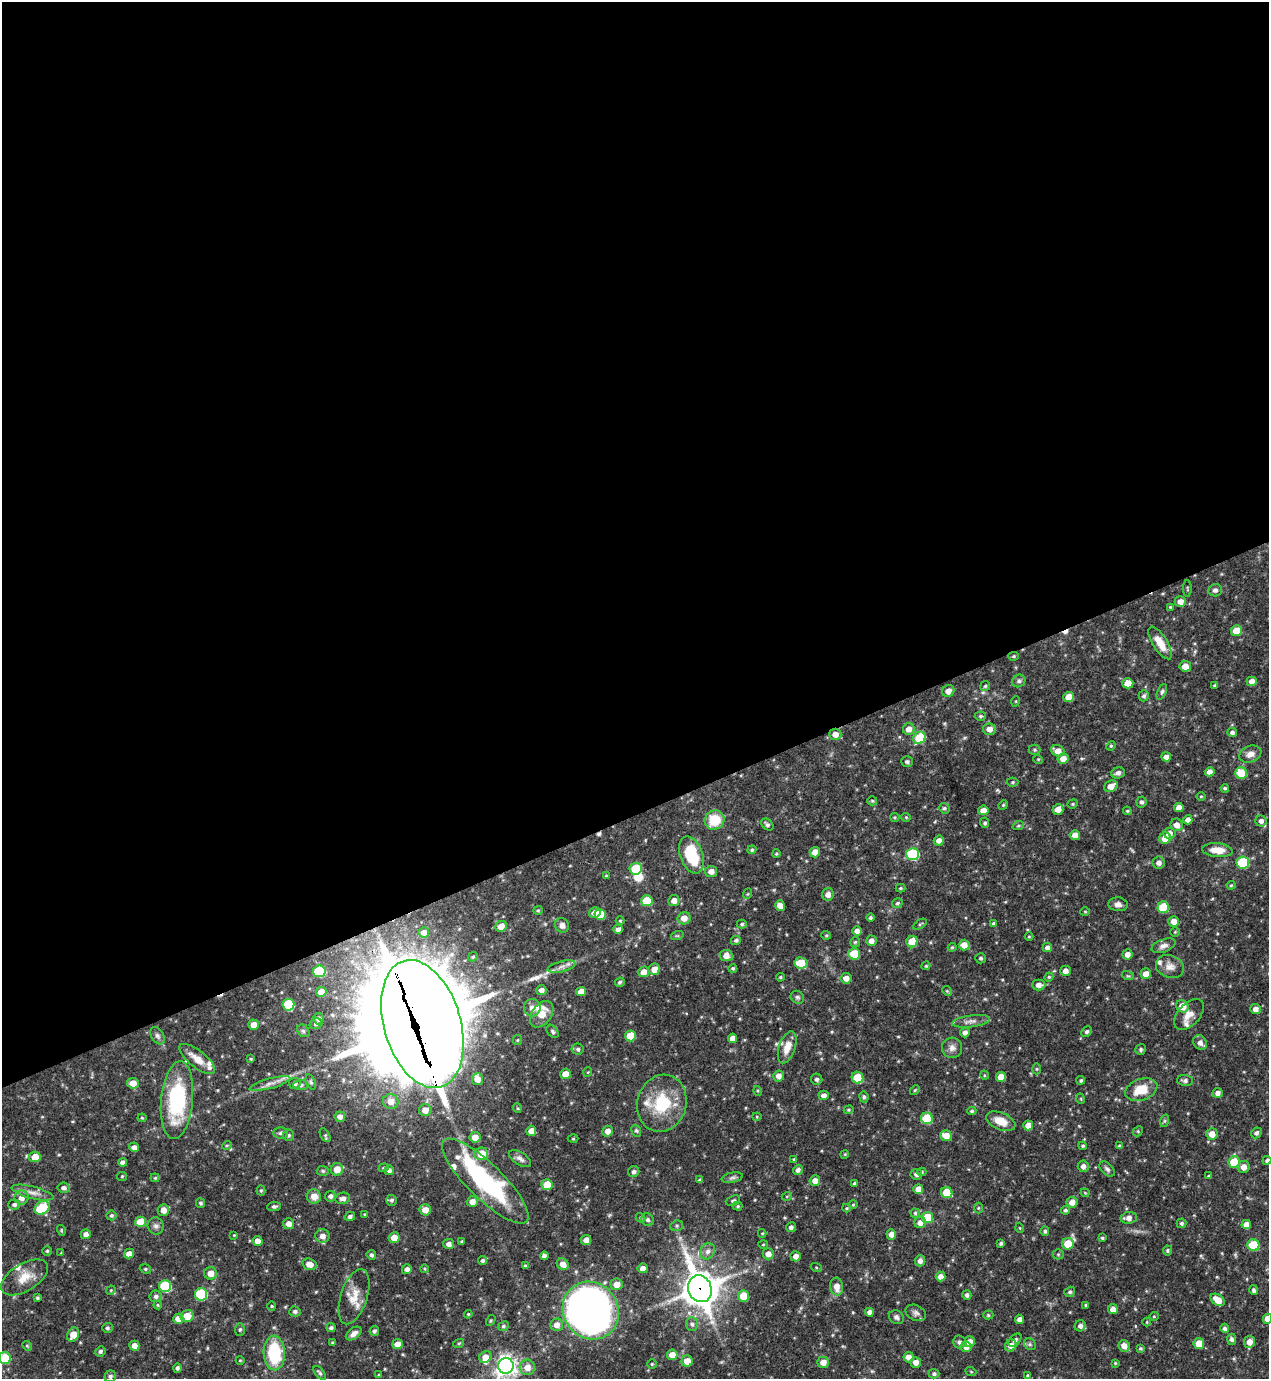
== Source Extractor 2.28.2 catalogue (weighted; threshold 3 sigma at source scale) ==
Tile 2 of 4 x 4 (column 2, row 1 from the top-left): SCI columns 1418-2684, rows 4133-5509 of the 5496 x 5509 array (HDU 1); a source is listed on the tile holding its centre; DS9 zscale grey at full resolution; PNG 1271 x 1381 px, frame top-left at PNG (2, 2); each listed source drawn as its Kron ellipse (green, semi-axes under 4 px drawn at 4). Shown black and unused: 59% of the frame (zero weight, under 3 of 4 exposures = <1% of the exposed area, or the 3 px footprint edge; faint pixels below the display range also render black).
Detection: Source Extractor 2.28.2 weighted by HDU 2 'WHT'; one run over the whole footprint, this tile lists its part. Background 0.0746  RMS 0.0037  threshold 0.0164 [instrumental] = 3 sigma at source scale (4.5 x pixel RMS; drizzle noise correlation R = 1.50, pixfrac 1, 0.05/0.05 arcsec/px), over >= 5 px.
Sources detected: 429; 6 inside a brighter object's white glare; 3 cosmic-ray / hot-pixel residue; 1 long thin detection or spike segment (spike, bleed or trail) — neither listed nor drawn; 13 inside a brighter listed object's ellipse — not listed separately; the other 406 listed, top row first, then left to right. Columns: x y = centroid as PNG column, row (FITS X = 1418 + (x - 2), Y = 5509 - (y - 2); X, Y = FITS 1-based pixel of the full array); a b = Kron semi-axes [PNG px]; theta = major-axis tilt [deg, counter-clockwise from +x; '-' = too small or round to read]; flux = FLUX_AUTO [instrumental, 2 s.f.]
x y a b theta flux
1187 589 8 3 -90 0.39
1215 590 7 6 - 1.1
1180 601 5 5 - 2.4
1170 607 4 4 - 0.38
1236 631 5 5 - 6
1160 643 19 7 -58 4.9
1014 656 5 4 - 0.52
1185 666 6 5 - 3.4
1019 681 7 6 - 0.92
1252 681 5 4 - 2.7
1128 683 5 5 - 4.1
1215 685 4 3 - 0.44
985 686 5 4 - 0.53
948 691 6 5 - 2.5
1162 692 8 4 66 0.75
1144 696 5 5 - 0.88
1069 697 5 5 - 5.2
1016 701 5 3 - 0.33
980 716 5 4 - 0.55
909 729 6 5 - 2.6
989 729 6 5 - 2.4
1232 732 5 4 - 0.98
835 734 6 5 - 2.7
919 738 6 6 - 13
1111 746 5 4 - 0.46
1035 750 6 5 - 0.63
1058 751 7 5 -20 2.8
1250 754 11 8 21 2.4
1166 757 5 4 - 2.2
1038 759 5 3 - 0.32
1063 759 5 5 - 3.4
907 762 6 5 - 0.8
1210 772 5 4 - 2.1
1118 773 7 5 20 1.4
1241 773 6 5 - 11
1013 782 6 4 2 0.55
1111 786 7 5 30 3.2
1225 788 4 4 - 0.57
1201 796 5 3 - 0.34
872 801 5 4 - 0.44
1141 802 5 5 - 0.97
1073 804 5 4 - 0.5
1003 805 5 4 - 0.44
944 808 5 5 - 0.69
1179 808 5 4 - 2.6
1058 809 5 5 - 2.9
983 810 5 5 - 2.6
1127 811 4 4 - 0.41
895 817 4 4 - 0.42
906 817 4 4 - 0.39
714 820 10 9 - 10
1188 820 4 4 - 2.3
1261 821 5 5 - 1.3
985 823 5 4 - 0.62
767 824 7 5 -42 0.88
1177 825 6 6 - 2.4
1018 826 6 3 19 0.48
1169 833 6 5 - 2.3
1075 835 5 5 - 2.4
1165 838 6 5 - 4.2
939 841 5 5 - 2
752 850 4 4 - 0.61
1217 850 15 7 -5 4.7
815 852 5 5 - 2.8
776 854 4 3 - 0.43
913 854 6 6 - 33
691 855 19 11 -71 17
1243 862 6 6 - 24
1159 863 6 6 - 1.8
636 869 6 6 - 16
711 871 6 5 - 2.6
606 876 4 3 - 0.37
1231 885 4 4 - 0.4
900 888 5 4 - 0.46
747 894 5 3 - 0.35
828 894 6 6 - 2.1
647 901 6 5 - 12
674 901 6 5 - 2.6
897 903 5 5 - 0.63
1118 904 10 7 -5 1.7
780 906 5 5 - 2.7
1163 907 6 6 - 14
538 910 5 4 - 0.45
1085 911 5 3 - 0.36
595 913 6 5 - 2.6
600 914 6 5 - 7.7
684 918 6 6 - 3.1
870 918 4 4 - 0.61
620 921 4 4 - 0.4
1174 921 5 5 - 2.9
993 923 4 4 - 0.6
742 924 5 4 - 0.62
920 924 7 4 33 0.55
562 925 7 7 - 1.8
501 926 6 5 - 3
618 929 4 4 - 1.5
857 931 4 4 - 1.8
424 932 5 5 - 1.9
1175 932 4 4 - 0.35
826 935 5 4 - 0.45
677 936 6 4 18 0.47
1029 936 4 3 - 0.33
736 940 5 4 - 0.75
871 941 5 5 - 2.1
855 942 5 5 - 0.54
912 942 6 5 - 8.1
964 945 5 5 - 3.3
1163 946 12 6 20 1.7
952 947 4 3 - 0.45
1047 947 5 4 - 1.5
854 954 6 5 - 10
1127 954 5 5 - 2.2
726 956 6 5 - 3.1
473 957 5 4 - 0.58
981 958 5 5 - 0.7
801 963 6 5 - 8.5
926 966 4 4 - 0.38
562 967 14 5 15 2
1170 967 14 11 -19 3
733 968 4 4 - 0.57
654 969 6 5 - 3.4
319 971 6 5 - 22
1065 971 5 5 - 1.9
644 972 5 5 - 3.1
1146 974 5 5 - 2.8
1128 976 6 3 -18 0.45
780 977 4 3 - 0.45
1049 977 4 4 - 0.48
846 978 5 5 - 2.7
620 982 5 4 - 0.58
1039 985 7 5 0 1.9
541 990 5 5 - 1.9
581 991 5 4 - 2.9
947 991 5 4 - 0.44
321 992 5 5 - 3.9
797 997 7 6 - 0.82
288 1005 6 6 - 20
1182 1006 6 6 - 5.6
532 1008 8 8 - 2.3
1255 1009 5 5 - 2
542 1014 15 9 53 4.9
1189 1014 18 11 47 3.7
318 1019 5 5 - 1.7
971 1021 19 6 8 2.1
316 1024 6 5 - 0.82
422 1024 66 38 -73 6000
253 1025 5 5 - 2.7
303 1031 7 5 -45 0.65
553 1031 7 5 -53 0.75
1087 1032 5 5 - 0.88
965 1033 5 4 - 1.4
157 1036 9 6 -58 1.1
630 1036 5 5 - 9.7
732 1038 5 4 - 2.6
517 1040 5 4 - 0.43
1200 1042 8 6 -56 1.8
787 1047 16 8 71 4.4
952 1048 10 10 - 2.1
578 1049 6 5 - 0.89
1141 1049 5 5 - 0.75
197 1059 22 8 -38 5.3
251 1059 4 3 - 0.4
1036 1069 5 3 - 0.38
588 1072 5 3 - 0.31
565 1074 5 5 - 3.6
984 1075 4 3 - 0.32
779 1076 5 5 - 2
1001 1077 5 5 - 3.6
857 1078 6 5 - 11
477 1079 6 5 - 2.7
817 1079 6 5 - 0.99
1081 1080 4 4 - 0.57
1185 1080 8 5 -4 1
311 1082 8 5 -69 0.79
133 1083 6 5 - 3.6
295 1083 6 5 - 1.1
270 1084 21 5 15 2.5
301 1085 7 5 0 0.9
915 1090 5 3 - 0.41
1141 1090 16 10 20 8
758 1091 5 3 - 0.39
1217 1093 5 5 - 1.7
824 1095 5 5 - 1.7
864 1097 5 4 - 0.79
1081 1099 5 3 - 0.29
177 1100 39 16 85 34
391 1101 8 7 - 3.6
662 1103 29 24 74 17
517 1108 5 3 - 0.32
425 1110 6 6 - 3.5
849 1110 5 4 - 0.46
972 1111 4 4 - 0.52
340 1117 5 5 - 1.7
757 1117 4 4 - 0.37
142 1118 4 4 - 0.42
927 1118 6 6 - 16
1001 1121 15 8 -23 4.7
1164 1121 6 4 71 0.52
1028 1125 5 5 - 3.8
531 1131 5 5 - 2.6
608 1131 5 5 - 2.4
636 1131 6 4 -68 0.59
1138 1131 6 4 47 0.46
281 1133 7 5 1 0.9
1256 1133 6 5 - 1
1212 1134 6 5 - 3.5
288 1135 6 5 - 0.8
325 1135 7 4 -59 0.59
946 1136 6 5 - 3.8
475 1137 5 5 - 3.5
573 1139 5 3 - 0.42
227 1145 5 3 - 0.4
1083 1146 4 4 - 0.55
1119 1146 4 4 - 0.54
134 1147 5 4 - 1.6
481 1154 7 6 - 8.2
845 1154 4 3 - 0.34
35 1157 6 5 - 5.3
520 1159 12 6 -33 1.5
794 1159 3 3 - 0.33
1267 1160 4 4 - 0.72
123 1162 4 4 - 1.6
1234 1162 6 5 - 13
1083 1166 6 5 - 1.7
1244 1167 6 6 - 2.9
384 1168 5 4 - 0.46
337 1169 6 6 - 4.2
1107 1169 9 5 -45 1.1
389 1170 5 5 - 1.2
798 1170 5 4 - 1.2
323 1171 6 5 - 0.61
634 1172 5 5 - 1.1
922 1172 4 4 - 0.52
916 1174 6 5 - 1.4
122 1176 5 4 - 0.4
1208 1176 4 3 - 0.32
155 1178 4 4 - 0.42
732 1178 11 5 11 1
700 1180 4 3 - 0.67
485 1181 58 17 -44 49
815 1181 5 5 - 2.4
854 1183 4 2 - 0.49
547 1185 5 5 - 6.4
64 1188 6 5 - 1.3
918 1189 5 5 - 3.1
261 1190 5 4 - 0.46
33 1193 21 6 -14 2.9
947 1193 6 5 - 9.5
1085 1193 4 4 - 0.38
314 1196 7 7 - 3.2
330 1196 5 5 - 1.2
787 1196 5 3 - 0.33
22 1198 7 7 - 3.1
343 1198 7 5 10 1.4
391 1200 5 5 - 0.78
733 1201 7 4 22 0.63
472 1202 5 5 - 3.1
1072 1202 5 5 - 3
201 1203 5 4 - 0.69
14 1204 6 5 - 0.87
853 1205 5 3 - 0.34
274 1206 7 5 4 0.79
738 1206 5 4 - 0.49
42 1208 8 6 36 17
847 1208 4 4 - 0.41
978 1208 5 3 - 0.38
163 1210 6 5 - 2.7
425 1210 5 5 - 3.4
1065 1210 4 4 - 0.61
915 1213 4 4 - 0.54
365 1214 4 4 - 0.36
111 1215 5 5 - 0.66
350 1216 5 4 - 1.1
640 1218 5 4 - 0.43
927 1218 5 5 - 10
1128 1218 8 6 8 2.2
647 1220 6 6 - 0.98
140 1222 5 5 - 7.1
920 1222 6 5 - 2.5
1182 1223 5 5 - 0.72
289 1224 5 5 - 2.5
1246 1224 5 4 - 2.8
156 1226 8 8 - 1.3
677 1226 6 5 - 0.67
791 1227 5 5 - 1.2
1020 1228 5 3 - 0.31
61 1230 5 3 - 0.37
1045 1231 5 4 - 0.78
762 1233 4 4 - 0.32
86 1234 5 5 - 1.7
891 1234 5 5 - 2.2
234 1235 3 3 - 0.3
322 1236 7 7 - 2.4
394 1238 5 5 - 3.7
1102 1238 4 3 - 0.52
586 1240 5 5 - 2.3
257 1241 5 5 - 2.5
462 1241 4 3 - 0.43
1001 1243 4 3 - 0.62
449 1244 5 5 - 1.7
763 1244 5 3 - 0.38
1068 1244 6 6 - 7.4
1253 1245 6 6 - 16
1167 1250 5 4 - 0.61
47 1251 4 4 - 0.52
707 1251 8 7 - 1.7
61 1253 4 4 - 0.33
129 1254 5 5 - 2.4
768 1254 5 5 - 2.8
1058 1254 5 5 - 0.51
371 1255 5 5 - 0.82
544 1256 4 4 - 1.1
796 1256 5 5 - 2.2
482 1260 5 4 - 0.82
920 1261 5 5 - 1.6
310 1264 7 5 -17 2.6
563 1264 6 5 - 2.7
525 1266 4 3 - 0.48
816 1267 5 3 - 0.39
643 1268 5 5 - 2.1
145 1269 6 4 -22 0.56
407 1269 5 5 - 1.4
425 1269 4 3 - 0.38
211 1273 6 6 - 3.9
940 1276 5 5 - 2.6
24 1277 26 13 32 6.5
617 1284 6 6 - 3.3
165 1286 6 6 - 26
837 1287 9 6 -80 3.3
700 1289 14 11 -65 800
111 1290 5 4 - 0.38
1254 1290 5 4 - 0.95
1070 1292 6 5 - 0.79
201 1294 6 6 - 27
967 1295 5 4 - 1
156 1296 6 6 - 1.1
743 1296 5 5 - 8.1
354 1297 28 13 72 6.3
37 1298 4 4 - 0.56
1218 1300 8 5 -35 4.6
158 1305 4 4 - 0.38
1085 1305 4 3 - 0.39
272 1306 4 4 - 0.39
1113 1309 5 4 - 2.9
295 1311 6 5 - 0.94
591 1311 30 27 -54 280
869 1312 4 4 - 1.6
916 1313 11 7 -26 1.4
468 1314 4 3 - 0.36
988 1315 5 4 - 0.53
187 1316 6 6 - 5.4
1154 1316 5 3 - 0.32
896 1317 8 6 -34 1.1
178 1319 5 5 - 3.5
1019 1319 4 4 - 1.8
1267 1319 5 4 - 2.9
491 1320 6 3 59 0.45
1147 1322 4 4 - 0.35
692 1324 7 6 - 1
557 1325 6 6 - 2.5
503 1326 6 4 25 0.61
1080 1326 5 5 - 1.4
107 1328 5 5 - 0.8
331 1328 4 4 - 0.84
1225 1328 5 4 - 0.94
240 1329 6 5 - 0.79
374 1331 5 4 - 0.81
354 1334 9 5 36 2
73 1335 7 5 63 4.8
1232 1339 5 4 - 1
1015 1340 8 5 45 0.9
332 1342 3 3 - 0.43
959 1342 6 6 - 1.1
970 1342 5 5 - 2.6
1249 1342 6 5 - 3.1
459 1343 5 3 - 0.48
1199 1343 5 5 - 5.7
397 1344 5 5 - 2.9
1030 1344 6 5 - 0.69
27 1346 5 4 - 0.44
134 1346 5 5 - 2.7
1011 1346 6 5 - 2.8
1124 1346 6 5 - 2.3
966 1347 5 5 - 2.7
1140 1348 4 4 - 0.52
100 1351 5 5 - 0.81
274 1353 17 10 -87 22
672 1355 5 5 - 4.1
485 1357 6 5 - 3
909 1357 5 5 - 2.7
5 1358 6 6 - 17
240 1360 4 3 - 0.3
687 1361 5 5 - 4.7
823 1362 6 5 - 3
916 1362 5 5 - 2.5
1115 1363 4 3 - 0.37
652 1364 5 5 - 0.49
506 1366 8 7 - 230
527 1367 8 7 - 3.6
177 1368 5 4 - 0.88
971 1372 5 3 - 0.34
320 1373 8 4 -51 0.73
934 1374 5 5 - 0.81
379 1375 4 3 - 0.37
110 1376 6 5 - 0.91
1027 1376 3 3 - 0.48
Overlapping masked pixels (flux is a lower limit): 4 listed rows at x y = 835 734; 422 1024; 1253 1245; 700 1289
Isophote crosses this tile's border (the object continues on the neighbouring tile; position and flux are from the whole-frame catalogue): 4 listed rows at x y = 1267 1160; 1267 1319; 5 1358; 506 1366